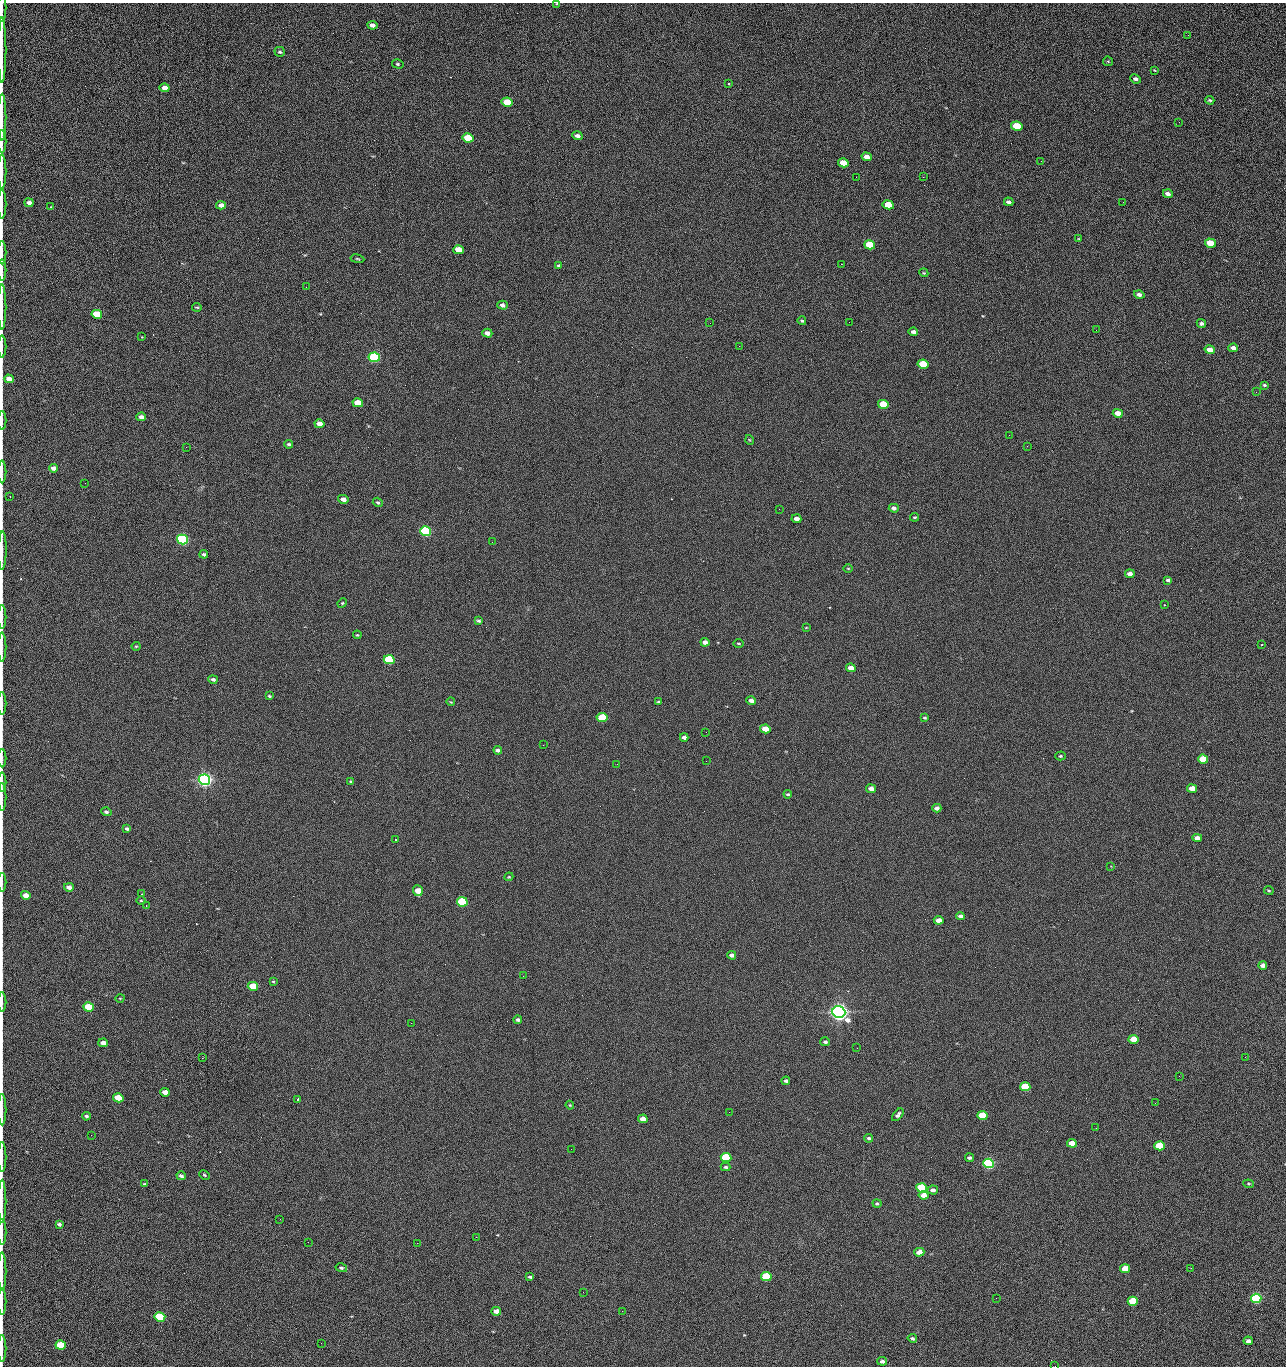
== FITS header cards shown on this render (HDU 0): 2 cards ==
NAXIS1  =                 1284 /fastest changing axis
NAXIS2  =                 1364 /next to fastest changing axis

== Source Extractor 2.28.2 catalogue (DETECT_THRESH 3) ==
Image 1284 x 1364 px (HDU 0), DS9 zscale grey, 1 PNG px = 1 image px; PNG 1288 x 1368 px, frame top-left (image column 1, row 1364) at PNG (2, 3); each listed source drawn as its Kron ellipse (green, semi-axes under 4 px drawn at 4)
Background 124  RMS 15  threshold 43.5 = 3 sigma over >= 5 px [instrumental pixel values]
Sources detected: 231; all 231 listed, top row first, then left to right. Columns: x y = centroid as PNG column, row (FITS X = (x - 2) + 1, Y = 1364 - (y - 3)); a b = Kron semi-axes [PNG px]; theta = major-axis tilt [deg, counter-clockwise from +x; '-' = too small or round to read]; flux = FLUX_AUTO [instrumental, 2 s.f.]
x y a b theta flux
557 4 4 2 - 7.7e+02
2 8 14 2 90 1.8e+03
372 25 5 4 - 4.9e+03
1188 35 2 2 - 1.1e+03
2 50 33 2 90 6.3e+03
280 52 5 4 - 1.7e+03
1108 61 5 4 - 9.9e+02
398 64 6 4 -15 1.4e+03
1154 70 4 3 - 7.4e+02
1136 79 5 4 - 2.7e+03
729 84 3 3 - 9.2e+02
165 88 5 4 - 8.7e+03
1210 100 4 3 - 1.2e+03
507 102 5 4 - 2.3e+04
2 117 23 2 90 3.8e+03
1179 122 3 2 - 1.1e+03
1017 126 5 4 - 4.4e+04
577 136 5 4 - 3.4e+03
468 138 5 4 - 5.4e+04
2 142 11 2 90 1.8e+03
867 157 5 4 - 6.5e+03
1041 161 2 2 - 1.9e+03
843 163 5 4 - 1.6e+04
2 171 17 2 90 2.4e+03
856 177 2 2 - 2.2e+03
923 177 2 2 - 1.8e+04
1168 194 5 3 - 3.9e+03
1009 202 5 3 - 2.7e+03
1123 202 2 2 - 8.1e+02
29 203 4 4 - 4.7e+03
2 204 14 2 90 2.6e+03
221 205 5 4 - 6.1e+03
888 205 5 4 - 2.9e+04
51 207 3 2 - 6.2e+02
1079 239 4 2 - 7.2e+02
1210 243 5 4 - 2.5e+04
870 245 5 4 - 4.1e+04
459 250 5 4 - 2.0e+04
2 253 12 2 90 1.6e+03
357 259 7 3 -9 1.1e+03
841 264 2 2 - 2.7e+04
559 266 4 3 - 1.5e+03
2 270 10 2 90 1.8e+03
924 273 4 3 - 8.8e+02
306 287 3 2 - 7.4e+02
1139 294 5 4 - 3.0e+03
502 305 5 4 - 3.2e+03
2 307 22 2 90 3.3e+03
197 307 5 3 - 1.1e+03
97 314 5 4 - 5.2e+04
802 321 4 3 - 1.2e+03
849 322 2 2 - 5.2e+02
710 323 2 2 - 3.3e+03
1201 324 4 4 - 2.0e+03
1096 330 3 2 - 7.4e+02
913 332 5 4 - 3.8e+03
487 333 5 4 - 5.2e+03
141 337 3 2 - 1.3e+03
2 346 11 2 90 1.9e+03
739 346 2 2 - 5.0e+02
1233 348 4 4 - 4.3e+03
1210 350 5 4 - 1.0e+04
374 357 5 5 - 1.6e+05
923 364 5 4 - 4.0e+04
9 379 5 4 - 1.1e+04
1264 385 4 3 - 1.2e+03
1256 392 3 2 - 1.6e+03
358 403 5 4 - 2.0e+04
883 404 5 4 - 3.4e+04
1118 413 5 4 - 1.0e+04
141 417 5 4 - 4.9e+03
2 421 9 2 90 1.3e+03
319 424 5 4 - 9.5e+03
1009 435 2 2 - 3.5e+03
750 440 5 3 - 7.9e+02
289 444 4 3 - 1.6e+03
1027 446 2 2 - 5.8e+02
186 447 2 2 - 3.3e+03
53 468 4 4 - 5.8e+03
2 472 11 2 90 2.0e+03
85 483 2 2 - 8.5e+02
10 496 2 2 - 5.2e+02
343 499 5 4 - 5.3e+03
378 502 5 4 - 1.6e+03
894 508 5 4 - 3.5e+03
779 509 2 2 - 5.2e+02
915 517 4 3 - 1.1e+03
796 519 5 4 - 4.8e+03
426 531 5 4 - 2.0e+05
182 539 5 5 - 3.2e+05
492 542 2 2 - 2.7e+03
2 550 19 3 89 4.0e+03
204 554 4 3 - 1.8e+03
848 568 5 3 - 8.3e+02
1130 574 5 4 - 5.4e+03
1168 580 4 3 - 1.9e+03
342 603 5 4 - 1.2e+03
1164 605 3 2 - 5.4e+02
2 617 12 2 90 1.7e+03
479 621 4 3 - 1.6e+03
806 627 4 2 - 6.7e+02
357 635 4 3 - 9.1e+02
705 642 4 4 - 5.2e+03
739 643 5 3 - 1.0e+03
1261 645 2 2 - 6.5e+03
136 646 4 4 - 1.1e+03
2 647 14 2 90 2.5e+03
389 660 5 4 - 9.0e+04
851 668 5 4 - 7.3e+03
213 679 5 4 - 2.3e+03
269 696 4 3 - 1.2e+03
751 701 5 4 - 4.1e+03
451 702 4 3 - 8.3e+02
659 702 4 3 - 1.5e+03
2 703 11 2 90 1.8e+03
602 717 5 4 - 4.9e+04
925 718 3 2 - 1.0e+03
765 729 5 4 - 1.5e+04
706 732 3 2 - 6.9e+02
684 737 4 4 - 3.5e+03
543 745 2 2 - 3.2e+03
498 750 4 3 - 2.5e+03
1060 756 5 4 - 1.3e+03
2 758 9 2 90 1.5e+03
1203 759 5 4 - 2.7e+04
706 761 2 2 - 2.1e+03
617 764 2 2 - 2.7e+03
204 780 6 5 - 6.9e+05
351 781 3 3 - 1.2e+03
2 782 9 2 90 1.5e+03
871 789 5 4 - 6.0e+03
1192 789 5 4 - 1.3e+04
788 794 4 3 - 1.4e+03
2 797 14 2 90 2.1e+03
937 808 4 4 - 4.0e+03
106 812 5 4 - 2.1e+03
127 829 4 3 - 2.0e+03
1197 838 5 4 - 6.1e+03
396 840 3 2 - 9.3e+02
1111 866 3 3 - 6.3e+02
509 877 4 4 - 1.0e+03
2 882 9 2 90 1.6e+03
69 887 5 4 - 5.6e+03
1269 890 5 2 - 1.0e+03
418 891 5 5 - 1.3e+04
141 894 2 2 - 4.8e+02
26 895 5 4 - 9.7e+03
141 901 4 3 - 9.5e+02
462 902 5 4 - 1.3e+05
146 906 3 2 - 6.3e+02
960 916 4 4 - 3.0e+03
939 920 5 4 - 9.6e+03
732 955 4 3 - 3.3e+03
1263 965 4 4 - 4.2e+03
523 976 2 2 - 2.0e+03
273 981 4 3 - 9.9e+02
253 986 5 4 - 3.3e+04
120 998 4 3 - 7.5e+02
2 1002 10 2 90 1.5e+03
89 1007 5 4 - 5.4e+04
839 1012 6 5 - 1.0e+06
518 1020 4 3 - 2.1e+03
411 1023 2 2 - 5.5e+03
1134 1039 5 4 - 2.9e+04
825 1042 5 4 - 2.1e+03
103 1043 5 4 - 6.3e+03
857 1048 2 2 - 1.4e+03
1245 1057 2 2 - 1.9e+03
202 1058 3 2 - 1.9e+03
1179 1076 2 2 - 2.6e+03
786 1081 4 3 - 2.2e+03
1025 1087 5 4 - 4.8e+04
165 1092 5 4 - 7.3e+03
118 1098 5 4 - 3.1e+04
298 1099 3 3 - 9.0e+02
1155 1103 2 2 - 8.8e+02
570 1105 4 3 - 9.5e+02
2 1110 16 2 90 3.1e+03
729 1112 2 2 - 9.7e+02
898 1115 7 4 49 2.8e+03
86 1116 4 3 - 1.9e+03
982 1116 5 4 - 4.4e+04
643 1119 5 4 - 8.8e+03
1096 1128 2 2 - 4.5e+02
91 1135 2 2 - 2.5e+03
869 1138 4 4 - 1.9e+03
1072 1143 5 4 - 1.7e+04
1160 1146 5 4 - 5.8e+04
571 1149 2 2 - 8.4e+02
2 1157 15 2 90 2.4e+03
726 1157 5 4 - 7.9e+04
969 1158 4 3 - 2.0e+03
988 1163 5 5 - 2.7e+05
725 1167 5 3 - 1.5e+03
204 1175 5 3 - 1.2e+03
181 1176 4 4 - 2.6e+03
145 1184 4 3 - 1.3e+03
1249 1184 5 3 - 1.1e+03
921 1188 5 4 - 8.5e+04
933 1190 5 4 - 3.7e+03
924 1195 5 4 - 9.7e+03
2 1201 21 2 90 3.8e+03
877 1204 4 4 - 1.5e+03
280 1219 2 2 - 2.1e+03
59 1224 4 3 - 2.2e+03
2 1232 13 2 90 2.1e+03
476 1237 2 2 - 7.2e+03
308 1242 2 2 - 1.8e+03
417 1243 2 2 - 5.4e+03
919 1252 5 4 - 9.0e+03
341 1268 6 4 -16 1.7e+03
1191 1268 2 2 - 5.0e+02
1125 1269 5 4 - 1.4e+04
2 1271 19 2 90 3.5e+03
530 1277 4 3 - 1.5e+03
766 1277 5 4 - 8.1e+04
583 1292 2 2 - 5.0e+02
996 1298 2 2 - 2.8e+03
1256 1298 5 4 - 1.9e+05
2 1301 13 2 90 1.7e+03
1133 1301 5 4 - 4.6e+04
496 1311 5 4 - 7.7e+03
622 1311 3 2 - 8.7e+02
160 1317 5 5 - 1.0e+05
912 1338 5 4 - 2.0e+03
1248 1341 4 4 - 3.8e+03
321 1343 2 2 - 5.3e+02
61 1345 5 4 - 5.5e+04
2 1348 13 2 90 2.1e+03
882 1361 5 4 - 3.4e+03
1055 1366 2 2 - 2.0e+03
At the frame edge (FLAGS 8, measured only in part): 30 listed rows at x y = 557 4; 2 8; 2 50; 2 117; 2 142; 2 171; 2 204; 2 253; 2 270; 2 307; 2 346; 2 421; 2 472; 2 550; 2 617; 2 647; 2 703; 2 758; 2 782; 2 797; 2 882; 2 1002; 2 1110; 2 1157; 2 1201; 2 1232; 2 1271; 2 1301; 2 1348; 1055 1366

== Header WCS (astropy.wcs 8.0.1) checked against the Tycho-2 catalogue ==
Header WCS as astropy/WCSLIB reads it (CRVAL/CRPIX/CD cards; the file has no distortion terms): RA---TAN/DEC--TAN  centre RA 15:41:41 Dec +51:59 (235.42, +51.98 deg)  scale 1.26 arcsec/px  FOV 26.9' x 28.5'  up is +92 deg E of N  parity flipped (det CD > 0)
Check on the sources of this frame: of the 60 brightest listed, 11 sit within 2.0 arcsec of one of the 12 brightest Tycho-2 stars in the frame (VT <= 12.29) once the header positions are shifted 0.62 arcsec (0.45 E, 0.43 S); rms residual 1.02 arcsec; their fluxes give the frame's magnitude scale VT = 24.55 - 2.5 log10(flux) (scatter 0.17 mag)
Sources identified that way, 11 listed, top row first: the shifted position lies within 2.0 arcsec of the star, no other Tycho-2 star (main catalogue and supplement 1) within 4.0 arcsec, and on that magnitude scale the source's flux lands within +1.5 / -3 mag of the star's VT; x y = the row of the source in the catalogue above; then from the Tycho-2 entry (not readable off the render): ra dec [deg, ICRS J2000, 3 dp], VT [Tycho-2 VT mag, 2 dp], TYC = Tycho-2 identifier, HIP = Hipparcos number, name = IAU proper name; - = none
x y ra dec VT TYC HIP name
374 357 235.614 +52.064 11.61 3489-1132-1 - -
426 531 235.514 +52.049 11.19 3489-1407-1 - -
182 539 235.515 +52.133 11.12 3489-1380-1 - -
204 780 235.378 +52.130 9.31 3489-1322-1 76850 -
462 902 235.303 +52.042 11.52 3489-958-1 - -
839 1012 235.232 +51.912 9.59 3489-824-1 - -
988 1163 235.143 +51.862 10.97 3489-1016-1 - -
921 1188 235.131 +51.886 12.29 3489-908-1 - -
766 1277 235.084 +51.941 11.45 3489-1346-1 - -
1256 1298 235.062 +51.771 11.53 3489-1453-1 - -
160 1317 235.075 +52.152 11.74 3489-912-1 - -